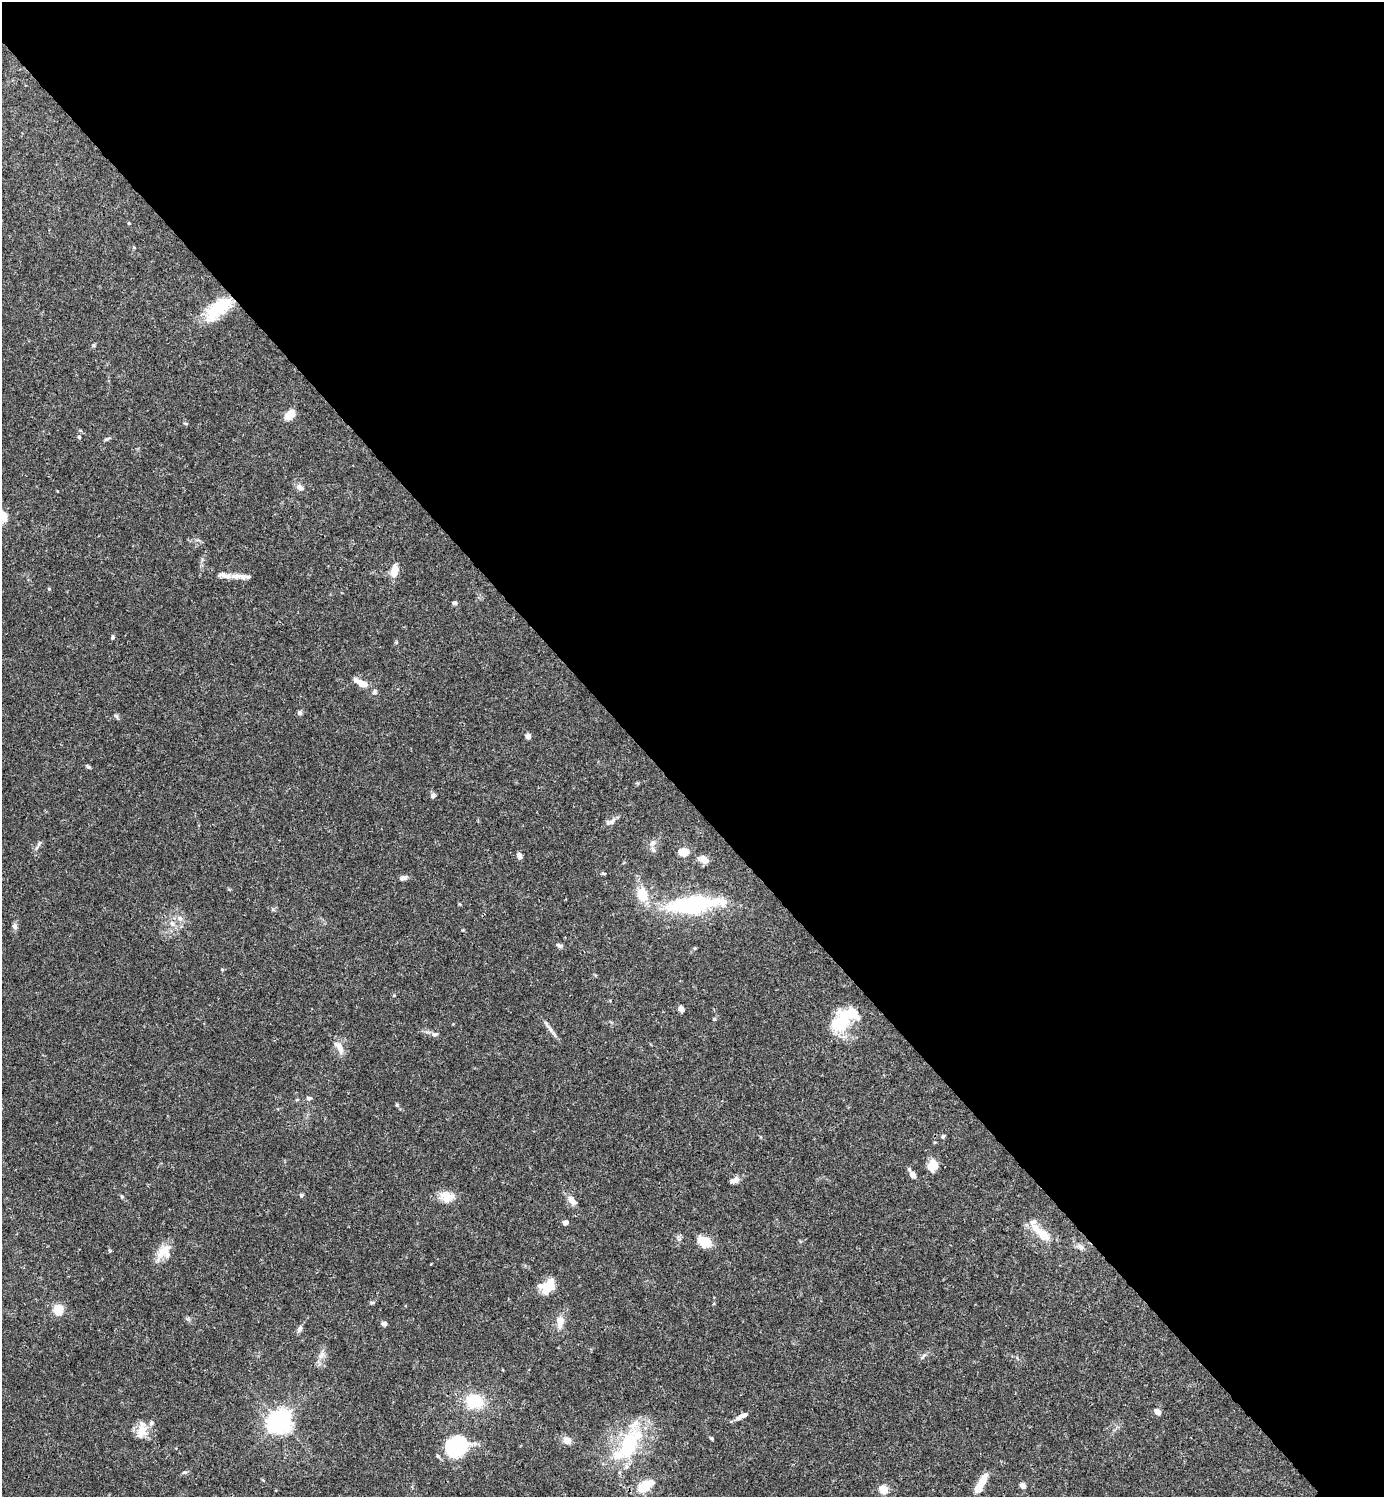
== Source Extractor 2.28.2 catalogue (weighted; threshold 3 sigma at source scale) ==
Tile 3 of 4 x 4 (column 3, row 1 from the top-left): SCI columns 3062-4443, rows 4485-5979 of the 5982 x 5983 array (HDU 1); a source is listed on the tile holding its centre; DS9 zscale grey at full resolution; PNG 1386 x 1499 px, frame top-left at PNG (2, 2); no overlay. Shown black and unused: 54% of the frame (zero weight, under 3 of 4 exposures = <1% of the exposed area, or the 3 px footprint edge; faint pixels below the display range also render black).
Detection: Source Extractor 2.28.2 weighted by HDU 2 'WHT'; one run over the whole footprint, this tile lists its part. Background 0.0643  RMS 0.0032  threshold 0.0143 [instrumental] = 3 sigma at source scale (4.5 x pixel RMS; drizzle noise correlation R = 1.50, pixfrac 1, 0.05/0.05 arcsec/px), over >= 5 px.
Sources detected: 82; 3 inside a brighter object's white glare — not listed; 6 inside a brighter listed object's ellipse — not listed separately; the other 73 listed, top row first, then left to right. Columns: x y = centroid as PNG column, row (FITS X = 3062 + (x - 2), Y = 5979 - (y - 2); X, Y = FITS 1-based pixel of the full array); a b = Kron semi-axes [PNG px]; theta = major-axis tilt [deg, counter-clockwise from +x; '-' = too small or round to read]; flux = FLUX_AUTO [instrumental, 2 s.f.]
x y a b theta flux
129 223 4 3 - 0.3
218 308 33 13 40 15
94 345 6 4 90 0.38
290 415 10 7 46 5.2
79 437 5 4 - 0.58
300 487 10 7 -26 1.5
2 516 14 10 -65 3.7
394 572 13 7 80 4.1
237 576 21 7 3 3.1
49 589 4 3 - 0.28
454 603 5 5 - 0.69
113 637 5 4 - 0.53
361 683 19 7 -28 3.6
300 713 6 6 - 0.7
117 716 8 4 -81 0.52
528 736 6 5 - 1.5
88 767 7 4 -19 0.47
433 796 7 6 - 0.82
611 822 12 7 40 1.5
39 843 9 4 63 0.64
653 843 8 7 - 1.2
684 852 6 5 - 7.9
519 855 7 5 -74 1.2
703 859 13 8 -31 2.1
403 878 9 5 14 1.3
642 894 16 12 -77 6.7
694 904 69 19 6 34
179 918 9 7 -32 1.4
172 924 8 6 -46 1.3
15 926 9 6 -74 0.99
559 945 10 5 -27 0.72
681 1009 7 5 -61 1.5
714 1019 4 4 - 0.33
840 1021 28 20 60 13
550 1029 16 4 -58 1.4
434 1034 8 5 9 0.91
339 1048 17 8 -63 2.7
309 1098 7 4 -9 0.62
397 1105 6 4 -72 0.38
933 1165 11 9 81 5.2
913 1174 8 6 -59 2
734 1180 12 7 23 1.4
301 1195 5 5 - 0.57
122 1197 5 4 - 0.39
447 1197 17 13 -10 4.3
571 1200 11 7 -48 2.9
565 1222 5 5 - 1.4
1040 1232 33 10 -42 6.2
704 1241 15 10 -29 5.4
1081 1247 10 7 -39 1.2
164 1252 20 14 45 4.9
548 1286 14 10 27 9.3
372 1303 6 4 0 0.44
58 1310 9 9 - 5.7
560 1321 18 8 86 3.2
384 1324 5 5 - 1.1
300 1328 9 6 63 1.1
321 1355 11 6 52 1.7
923 1356 10 4 48 0.73
474 1401 20 16 -16 11
1157 1412 7 5 -36 1.8
744 1415 10 7 8 1.3
280 1421 8 7 - 200
142 1431 22 14 67 4.6
711 1438 4 4 - 0.44
567 1440 11 9 -14 2
629 1444 49 24 62 23
455 1447 24 21 1 20
184 1472 8 4 9 0.5
980 1484 24 7 61 6.4
1023 1485 6 5 - 1.8
645 1486 19 9 34 7.6
884 1489 5 5 - 12
Overlapping masked pixels (flux is a lower limit): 2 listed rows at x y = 694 904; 933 1165
Isophote crosses this tile's border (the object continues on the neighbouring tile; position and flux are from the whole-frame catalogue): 1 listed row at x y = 2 516